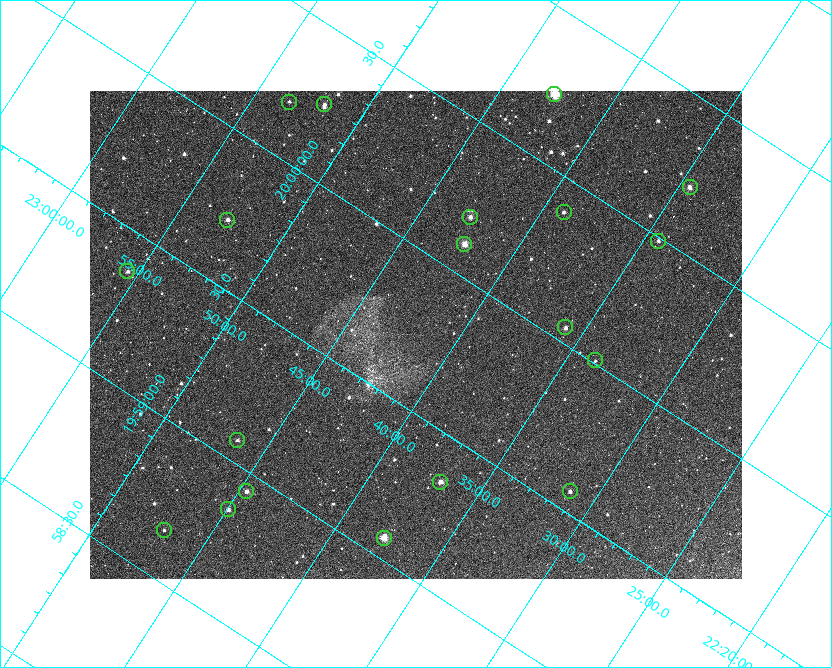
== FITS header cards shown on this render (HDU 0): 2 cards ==
NAXIS1  =                 1304 / length of data axis 1
NAXIS2  =                  976 / length of data axis 2

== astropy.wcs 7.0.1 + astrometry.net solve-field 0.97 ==
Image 1304 x 976 px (HDU 0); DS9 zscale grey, zoomed out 1/2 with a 90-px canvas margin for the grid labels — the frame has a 2x2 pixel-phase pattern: neighbouring pixels differ more than pixels two apart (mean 1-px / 2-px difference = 1.348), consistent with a one-shot-colour (mosaic) sensor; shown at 1/2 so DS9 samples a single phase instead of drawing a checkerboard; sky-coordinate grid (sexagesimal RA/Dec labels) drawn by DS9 from the SOLVED WCS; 19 Tycho-2 reference stars matched to detected sources circled (green)
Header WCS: RA---TAN/DEC--TAN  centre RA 19:59:42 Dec +22:43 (299.92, +22.72 deg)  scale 1.52 arcsec/px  FOV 33.0' x 24.7'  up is +57 deg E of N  parity flipped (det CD > 0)
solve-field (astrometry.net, Tycho-2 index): SOLVED blind (the header's WCS was not the basis of the solution)
Solved WCS: RA---TAN-SIP/DEC--TAN-SIP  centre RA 19:59:44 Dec +22:42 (299.93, +22.70 deg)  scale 1.48 arcsec/px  FOV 32.2' x 24.1'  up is +57 deg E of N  parity flipped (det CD > 0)
** header WCS and blind solve DISAGREE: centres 1.54' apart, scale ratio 0.977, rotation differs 0 deg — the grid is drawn from the SOLVED WCS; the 'Header WCS' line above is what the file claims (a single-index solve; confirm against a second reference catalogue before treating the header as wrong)
Tycho-2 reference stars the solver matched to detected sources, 19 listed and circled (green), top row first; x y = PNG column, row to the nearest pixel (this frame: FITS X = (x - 90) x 2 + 1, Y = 976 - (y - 91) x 2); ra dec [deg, ICRS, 3 dp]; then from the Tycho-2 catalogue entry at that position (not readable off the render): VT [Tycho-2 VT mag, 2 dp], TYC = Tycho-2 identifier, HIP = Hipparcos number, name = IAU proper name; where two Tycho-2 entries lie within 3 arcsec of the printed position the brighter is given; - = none
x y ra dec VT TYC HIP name
554 94 300.182 +22.711 7.78 2141-972-1 98505 -
289 102 300.047 +22.890 11.14 2141-1038-1 - -
324 105 300.062 +22.864 10.91 2141-624-1 - -
690 188 300.178 +22.575 10.31 2141-1260-1 - -
564 212 300.098 +22.651 10.86 2141-1404-1 - -
470 218 300.049 +22.713 10.35 2141-1146-1 - -
228 220 299.929 +22.879 10.43 2141-107-1 - -
658 242 300.122 +22.572 10.82 2141-1144-1 - -
464 245 300.026 +22.705 9.00 2141-688-1 98440 -
128 272 299.841 +22.925 10.47 2141-2482-1 - -
566 328 300.012 +22.597 11.21 2141-1110-1 - -
595 361 300.002 +22.562 11.95 2141-1318-1 - -
237 440 299.768 +22.773 10.62 2141-884-1 - -
440 482 299.837 +22.614 9.93 2141-922-1 - -
246 492 299.735 +22.744 10.47 2141-650-1 - -
570 492 299.892 +22.521 10.65 2141-1024-1 - -
228 510 299.712 +22.749 10.42 2141-1488-1 - -
164 530 299.665 +22.783 11.14 2141-722-1 - -
384 538 299.767 +22.628 9.33 2141-566-1 - -